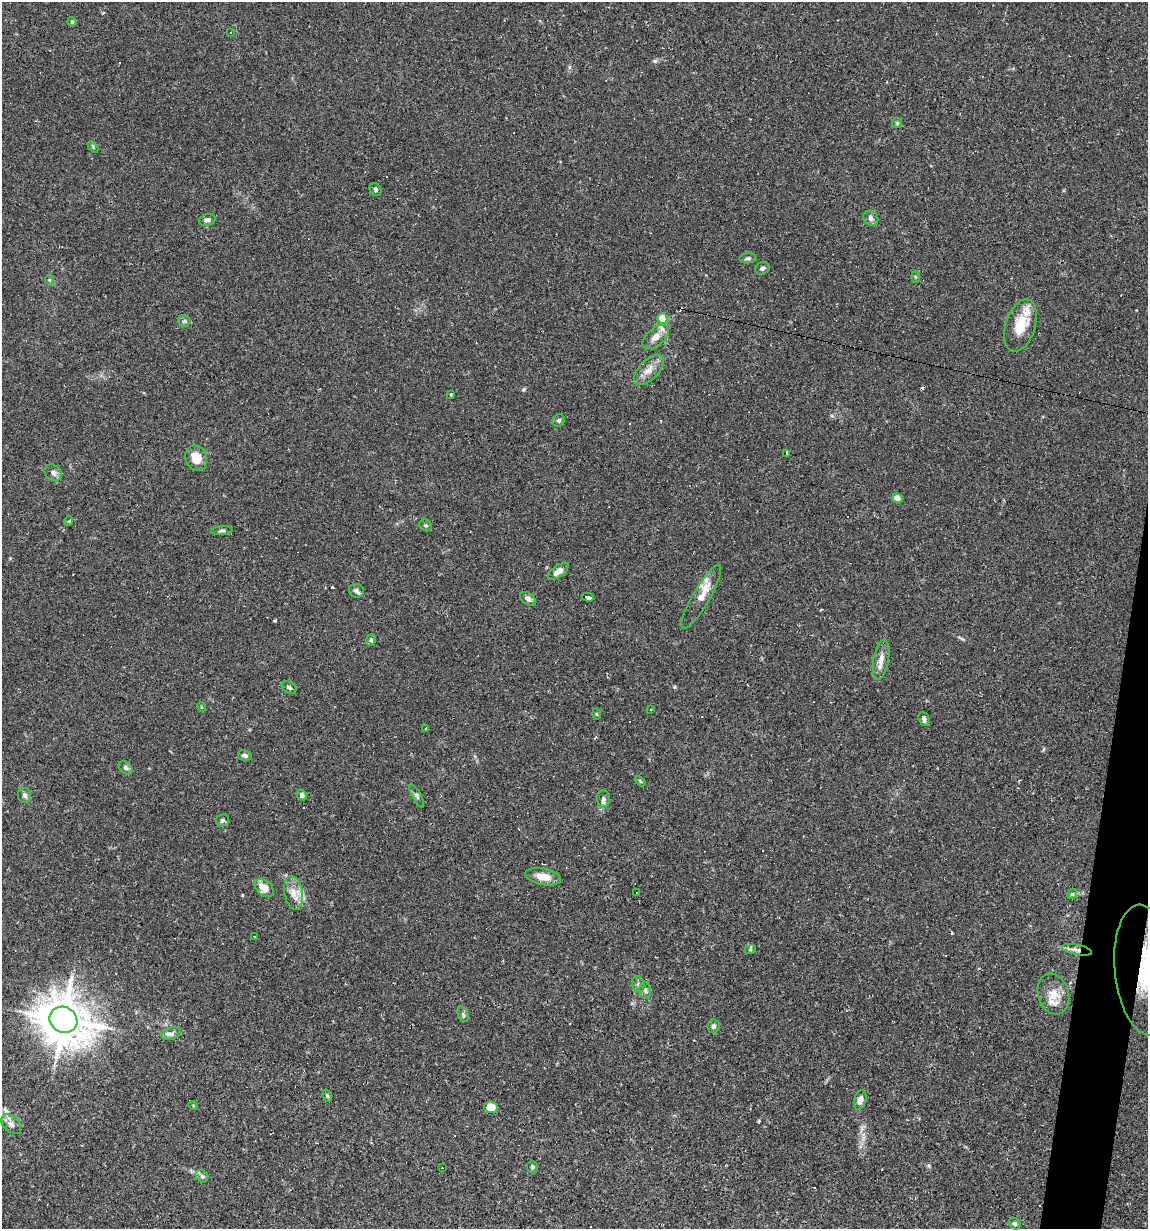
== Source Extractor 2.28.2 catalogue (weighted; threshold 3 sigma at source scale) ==
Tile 6 of 4 x 4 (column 2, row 2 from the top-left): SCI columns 1382-2527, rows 2457-3683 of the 4935 x 4911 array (HDU 1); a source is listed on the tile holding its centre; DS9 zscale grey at full resolution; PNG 1150 x 1231 px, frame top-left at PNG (2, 2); each listed source drawn as its Kron ellipse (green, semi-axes under 4 px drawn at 4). Shown black and unused: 2% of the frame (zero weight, under 2 of 3 exposures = <1% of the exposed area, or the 3 px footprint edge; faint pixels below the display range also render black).
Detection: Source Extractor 2.28.2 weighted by HDU 2 'WHT'; one run over the whole footprint, this tile lists its part. Background 0.0551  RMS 0.0043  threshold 0.0196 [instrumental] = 3 sigma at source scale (4.5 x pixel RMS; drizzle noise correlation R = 1.50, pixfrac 1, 0.05/0.05 arcsec/px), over >= 5 px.
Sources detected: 90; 15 cosmic-ray / hot-pixel residue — neither listed nor drawn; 4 inside a brighter listed object's ellipse — not listed separately; the other 71 listed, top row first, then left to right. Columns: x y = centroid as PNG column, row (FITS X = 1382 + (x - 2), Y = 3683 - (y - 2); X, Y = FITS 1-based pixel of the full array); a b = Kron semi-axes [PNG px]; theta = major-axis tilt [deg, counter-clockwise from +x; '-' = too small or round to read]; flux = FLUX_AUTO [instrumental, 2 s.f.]
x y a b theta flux
72 22 4 4 - 0.89
231 32 3 3 - 7.2
897 123 5 5 - 0.59
93 147 6 4 -47 0.53
375 190 7 5 -52 0.88
871 218 8 7 - 1.7
207 220 8 6 17 1.5
748 258 9 5 4 0.88
762 268 7 6 - 1
915 277 6 4 -88 0.51
49 280 5 4 - 0.47
662 318 5 5 - 12
184 321 6 5 - 0.85
1021 325 27 14 72 10
656 337 16 8 39 3.4
649 370 19 9 46 4.2
451 394 3 3 - 0.63
559 420 6 6 - 0.94
786 453 3 3 - 2.2
196 458 13 10 -65 5.7
53 473 9 7 -37 1.8
897 498 5 4 - 7.3
69 521 5 3 - 0.37
426 525 6 5 - 0.8
222 531 11 3 3 0.88
558 571 12 5 37 2.8
356 591 7 6 - 1.3
588 597 6 4 -14 7
701 597 36 8 60 5.8
528 599 9 5 -34 1.4
371 640 6 4 67 0.89
881 660 20 7 80 3.5
289 687 8 5 -27 0.98
201 707 5 3 - 0.39
650 710 3 3 - 0.9
596 714 5 3 - 0.44
924 719 7 5 -68 1.5
426 729 3 3 - 0.95
245 755 7 5 -12 1.3
126 768 7 6 - 1
640 781 6 3 -46 0.48
24 795 7 6 - 1.4
302 795 6 5 - 1.2
417 796 13 4 -61 1
603 799 8 6 -87 1.1
222 820 7 6 - 0.86
543 877 18 8 -11 5
264 888 11 7 -41 5.1
293 893 17 9 -80 4.6
637 893 3 2 - 0.43
1072 894 5 4 - 0.56
254 936 3 3 - 1.5
750 950 6 4 18 0.55
1077 950 15 5 -12 2.3
1145 970 66 30 -84 44
638 984 8 6 -74 1.2
645 990 8 5 -81 1.2
1053 994 21 15 -73 6.7
463 1014 8 5 -66 1
63 1020 14 12 -30 1700
713 1026 7 6 - 1.3
171 1034 10 6 17 1.4
327 1096 6 4 -70 0.57
860 1100 10 6 74 2.5
193 1105 5 3 - 0.35
491 1107 7 6 - 6.6
11 1124 12 7 -44 2.1
532 1167 5 5 - 0.68
442 1168 3 2 - 0.41
202 1176 7 5 -44 0.89
1014 1224 6 5 - 0.93
Overlapping masked pixels (flux is a lower limit): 3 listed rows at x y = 588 597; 1077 950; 1145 970
Isophote crosses this tile's border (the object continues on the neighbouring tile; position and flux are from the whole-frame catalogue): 1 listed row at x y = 1145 970
Unlisted compact peaks at least as high as the median listed source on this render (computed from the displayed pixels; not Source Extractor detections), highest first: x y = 332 587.